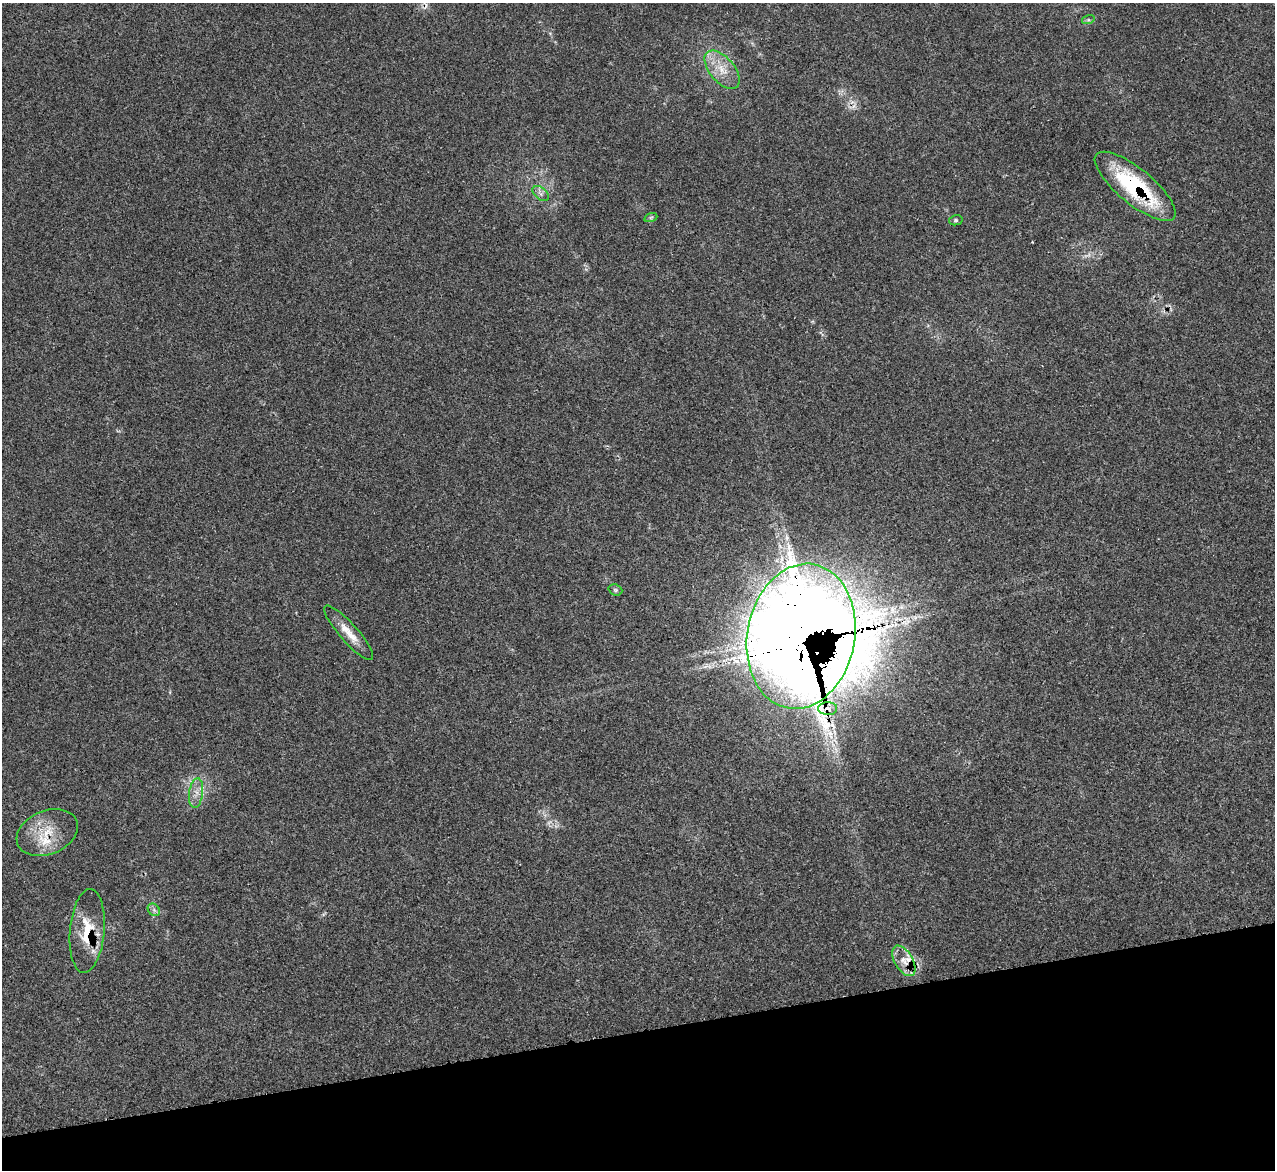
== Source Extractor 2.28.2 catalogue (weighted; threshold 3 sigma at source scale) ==
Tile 14 of 4 x 4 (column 2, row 4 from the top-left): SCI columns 1289-2561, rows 268-1435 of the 5114 x 5093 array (HDU 1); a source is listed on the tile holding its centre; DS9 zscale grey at full resolution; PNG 1277 x 1172 px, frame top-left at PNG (2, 3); each listed source drawn as its Kron ellipse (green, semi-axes under 4 px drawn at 4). Shown black and unused: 12% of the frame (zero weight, under 3 of 5 exposures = <1% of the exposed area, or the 3 px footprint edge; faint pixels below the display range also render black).
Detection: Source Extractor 2.28.2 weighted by HDU 2 'WHT'; one run over the whole footprint, this tile lists its part. Background 0.0168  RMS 0.0029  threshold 0.0128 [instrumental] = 3 sigma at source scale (4.5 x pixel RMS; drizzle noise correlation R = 1.50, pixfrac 1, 0.05/0.05 arcsec/px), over >= 5 px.
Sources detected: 21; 1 too faint to see at this stretch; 2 cosmic-ray / hot-pixel residue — neither listed nor drawn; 3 inside a brighter listed object's ellipse — not listed separately; the other 15 listed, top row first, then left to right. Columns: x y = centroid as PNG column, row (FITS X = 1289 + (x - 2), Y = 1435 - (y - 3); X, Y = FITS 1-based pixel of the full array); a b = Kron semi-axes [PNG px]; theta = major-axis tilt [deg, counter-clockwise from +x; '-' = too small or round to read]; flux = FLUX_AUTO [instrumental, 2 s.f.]
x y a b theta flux
1088 20 6 4 17 0.52
722 70 23 12 -50 5.6
1135 186 50 17 -39 30
541 194 9 6 -39 1.1
651 217 6 4 19 0.46
956 220 7 5 13 0.49
615 590 7 5 -21 0.52
349 633 35 9 -48 4.7
801 636 73 54 79 1000
828 709 9 6 -1 1.7
196 793 15 7 82 2.2
47 832 32 22 22 9.5
154 910 7 5 -46 0.73
87 931 42 17 85 11
904 961 17 9 -59 3.3
Overlapping masked pixels (flux is a lower limit): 5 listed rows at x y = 1135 186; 801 636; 828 709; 87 931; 904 961